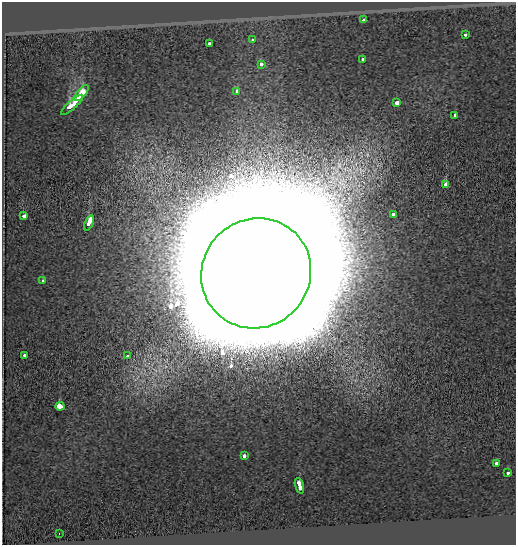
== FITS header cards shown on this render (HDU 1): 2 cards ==
NAXIS1  =                  514
NAXIS2  =                  543

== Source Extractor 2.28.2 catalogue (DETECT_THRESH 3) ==
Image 514 x 543 px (HDU 1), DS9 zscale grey, 1 PNG px = 1 image px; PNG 518 x 547 px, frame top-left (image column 1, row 543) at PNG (2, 2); each listed source drawn as its Kron ellipse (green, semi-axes under 4 px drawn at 4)
Background -0.222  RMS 0.11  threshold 0.341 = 3 sigma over >= 5 px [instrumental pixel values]
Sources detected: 25; all 25 listed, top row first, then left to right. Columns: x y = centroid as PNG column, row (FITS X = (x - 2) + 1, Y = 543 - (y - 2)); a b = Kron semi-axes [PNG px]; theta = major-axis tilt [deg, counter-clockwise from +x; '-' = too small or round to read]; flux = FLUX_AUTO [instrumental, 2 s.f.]
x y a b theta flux
364 20 3 3 - 7.5e+01
465 35 3 3 - 3.7e+01
253 40 3 3 - 2.4e+01
209 44 3 3 - 7.1e+01
363 59 3 3 - 3.7e+01
261 64 3 3 - 6.3e+01
237 91 4 3 - 1.2e+02
82 93 10 3 50 9.0e+02
397 103 4 3 - 3.6e+02
72 105 14 4 42 8.5e+02
454 115 3 3 - 4.4e+01
446 185 3 3 - 2.2e+02
393 214 3 3 - 1.0e+02
24 216 3 3 - 1.2e+02
89 223 8 3 65 6.3e+02
256 273 56 54 46 2.5e+06
43 281 3 3 - 1.1e+02
25 355 3 3 - 5.6e+01
127 356 3 3 - 5.4e+01
60 406 4 3 - 4.6e+02
244 456 3 3 - 5.4e+01
497 463 3 3 - 2.0e+02
508 473 3 3 - 5.6e+01
299 486 8 3 -72 3.8e+02
59 534 3 2 - 3.8e+00